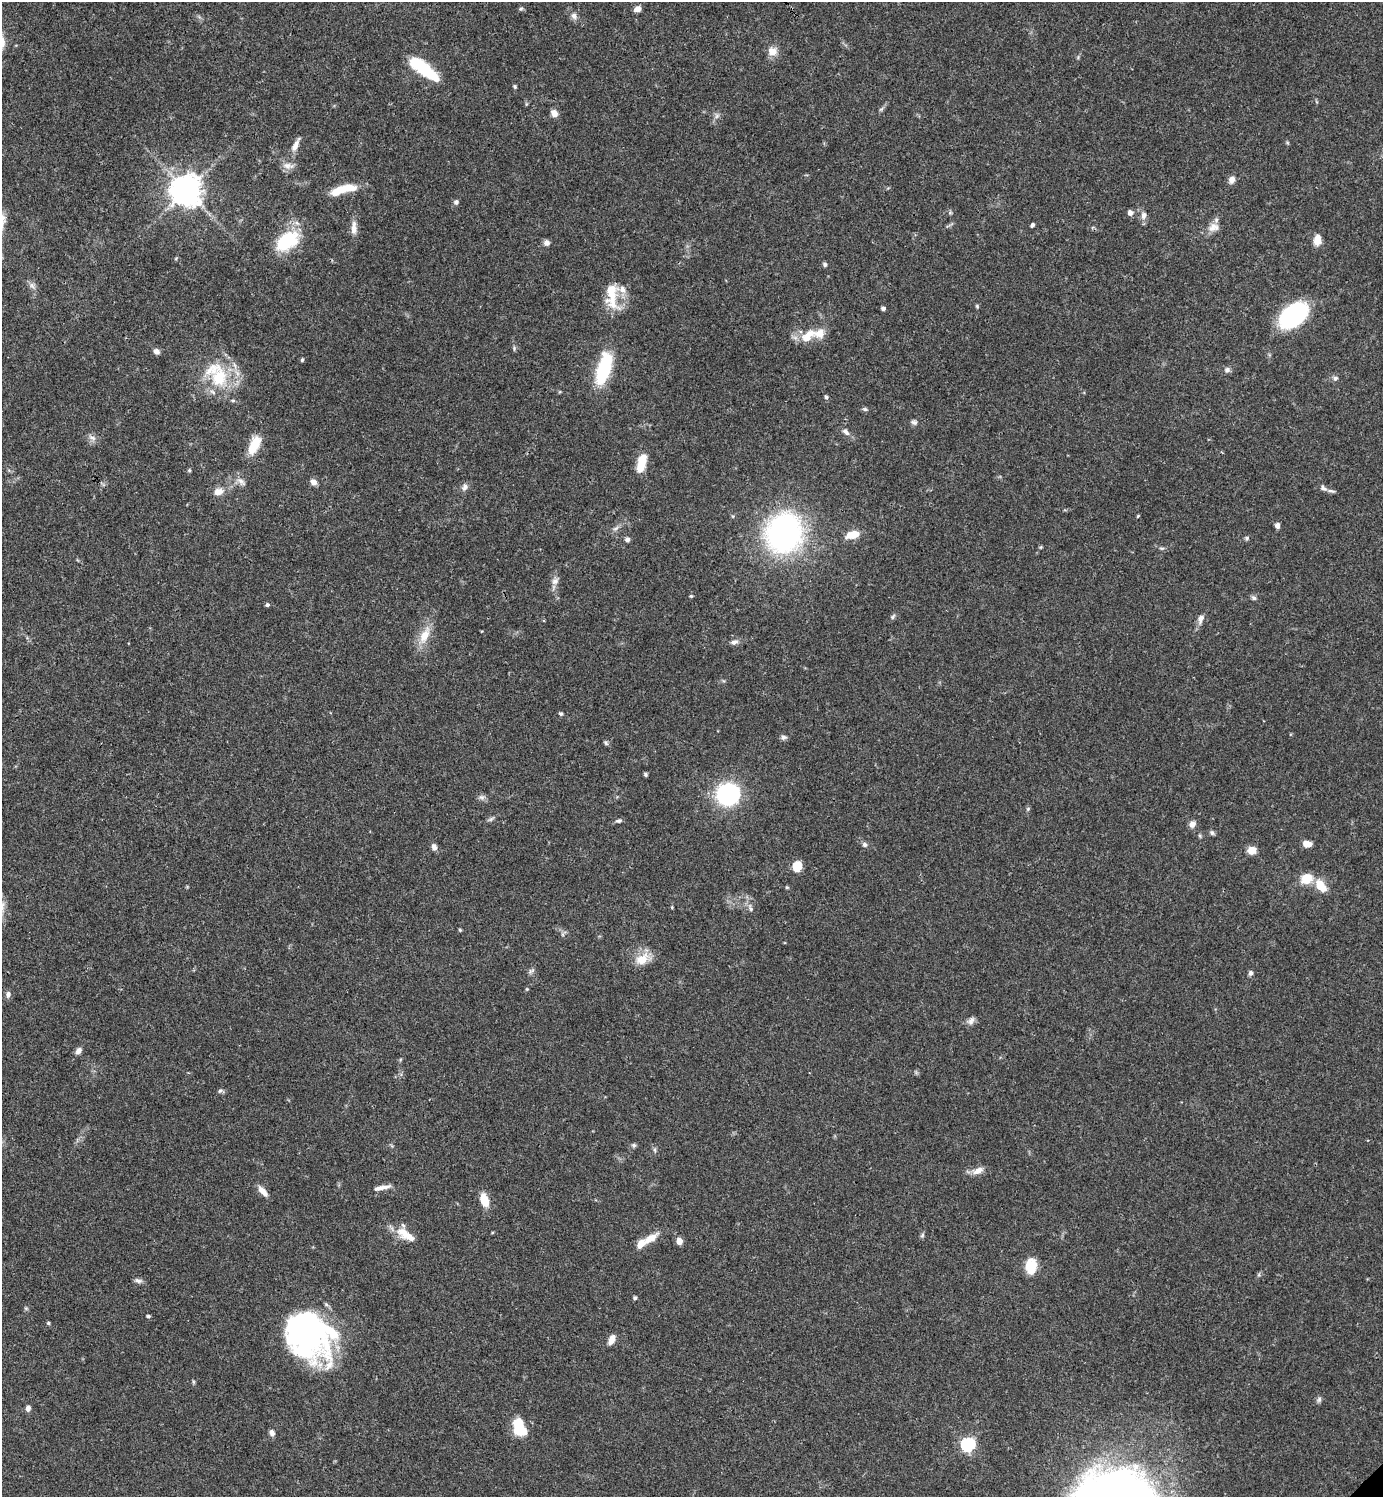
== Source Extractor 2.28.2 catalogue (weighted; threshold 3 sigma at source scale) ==
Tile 11 of 4 x 4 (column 3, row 3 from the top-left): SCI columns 3064-4444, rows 1497-2991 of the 5984 x 5985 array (HDU 1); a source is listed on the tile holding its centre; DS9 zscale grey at full resolution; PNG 1385 x 1499 px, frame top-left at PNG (2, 2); no overlay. Shown black and unused: <1% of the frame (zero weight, under 3 of 4 exposures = <1% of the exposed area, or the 3 px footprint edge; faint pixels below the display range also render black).
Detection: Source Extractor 2.28.2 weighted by HDU 2 'WHT'; one run over the whole footprint, this tile lists its part. Background 0.0386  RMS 0.0026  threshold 0.0118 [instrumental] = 3 sigma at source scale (4.5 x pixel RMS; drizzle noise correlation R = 1.50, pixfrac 1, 0.05/0.05 arcsec/px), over >= 5 px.
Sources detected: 131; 4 inside a brighter object's white glare — not listed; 8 inside a brighter listed object's ellipse — not listed separately; the other 119 listed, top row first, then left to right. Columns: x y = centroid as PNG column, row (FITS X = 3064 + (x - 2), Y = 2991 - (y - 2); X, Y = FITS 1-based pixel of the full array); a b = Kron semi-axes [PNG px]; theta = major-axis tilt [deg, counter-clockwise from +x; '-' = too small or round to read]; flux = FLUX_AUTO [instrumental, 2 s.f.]
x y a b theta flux
521 9 6 5 - 0.43
637 9 7 6 - 1.7
574 16 9 7 -57 1.2
772 51 11 10 - 2.6
424 69 34 11 -38 15
515 86 5 4 - 0.38
881 109 8 4 36 0.48
554 113 8 6 -57 1.8
717 116 8 4 53 0.67
295 145 20 7 64 2.1
288 166 17 9 -10 1.8
1232 180 9 7 62 1.4
347 188 25 10 5 5.6
186 190 10 10 - 390
456 202 7 6 - 0.67
1130 213 6 5 - 1.1
1144 215 10 7 87 1.4
1033 225 4 3 - 0.64
1214 227 14 11 15 2.3
354 228 18 7 90 2.1
1317 240 12 8 83 2.9
287 241 28 17 35 15
546 243 6 6 - 1.2
825 264 5 5 - 0.58
32 285 10 6 -63 0.99
612 295 36 15 -84 7.7
977 306 5 4 - 0.33
883 308 4 3 - 0.83
1293 315 30 18 41 30
807 336 22 12 39 4.9
514 348 7 4 90 0.42
157 351 7 6 - 1.1
302 360 5 4 - 0.36
604 369 35 13 73 18
1227 370 8 7 - 0.83
219 377 32 22 88 14
1335 378 7 6 - 0.69
826 397 5 4 - 0.59
865 409 6 5 - 0.48
914 422 8 6 -17 0.71
846 432 11 6 -44 1.1
92 438 11 6 -28 1.1
254 445 22 10 65 6
642 461 17 9 82 4.9
189 470 5 5 - 0.34
241 481 15 7 -42 1.4
313 482 8 7 - 1.3
465 487 10 7 71 1
1323 488 10 6 -46 0.81
218 492 13 9 12 2.3
1138 516 4 3 - 0.25
1277 525 7 5 -86 0.91
616 528 10 5 22 0.76
784 533 30 27 67 78
852 535 15 8 15 4
1247 538 6 5 - 0.44
627 539 6 5 - 0.84
1041 547 5 4 - 0.3
1162 548 7 4 1 0.41
555 581 10 8 40 1.3
691 596 4 4 - 0.3
1254 598 7 5 -41 0.63
267 605 5 5 - 0.49
893 617 8 5 42 0.59
1201 618 13 7 74 1.5
425 635 27 11 64 4.7
734 642 10 6 14 1
561 714 5 4 - 0.43
783 737 7 6 - 0.81
606 743 7 5 -59 0.48
645 774 5 5 - 0.39
727 794 15 14 - 37
482 797 8 6 -1 0.82
1028 809 6 4 -73 0.37
491 819 10 4 32 0.59
619 821 8 5 13 0.65
1192 824 8 7 - 1.3
1212 833 7 5 -73 0.54
1200 836 6 4 -71 0.35
1307 844 8 6 -2 2.7
865 845 7 6 - 0.72
434 847 8 6 -68 1.1
1252 850 8 7 - 3
797 866 10 9 - 4.2
1306 879 12 10 25 4.9
1321 886 17 10 -48 4.3
750 908 11 6 -68 0.99
460 930 4 4 - 0.33
642 959 20 13 31 4.2
531 971 10 5 39 0.67
1251 973 7 5 88 0.69
527 989 4 4 - 0.28
8 995 8 6 83 0.96
971 1021 12 8 46 1.2
78 1051 8 6 47 1.1
220 1091 8 6 -6 0.58
634 1145 6 6 - 0.55
655 1150 6 4 -72 0.44
978 1171 14 8 26 2.2
379 1188 24 6 15 1.9
263 1191 13 6 -49 2.3
484 1200 13 8 -71 4.9
405 1234 28 11 -33 4.9
922 1235 7 5 60 0.47
651 1238 21 9 32 3.5
679 1241 6 6 - 2
1031 1266 16 11 90 6.1
138 1281 11 6 -19 0.82
635 1298 5 4 - 0.47
26 1308 6 4 -1 0.35
148 1316 4 3 - 0.48
48 1323 5 4 - 0.37
305 1334 53 36 -47 65
612 1340 11 6 68 2.2
1319 1399 8 5 64 0.62
28 1408 7 5 78 1
518 1424 19 11 87 6.9
272 1433 8 6 -69 0.92
968 1444 6 6 - 47